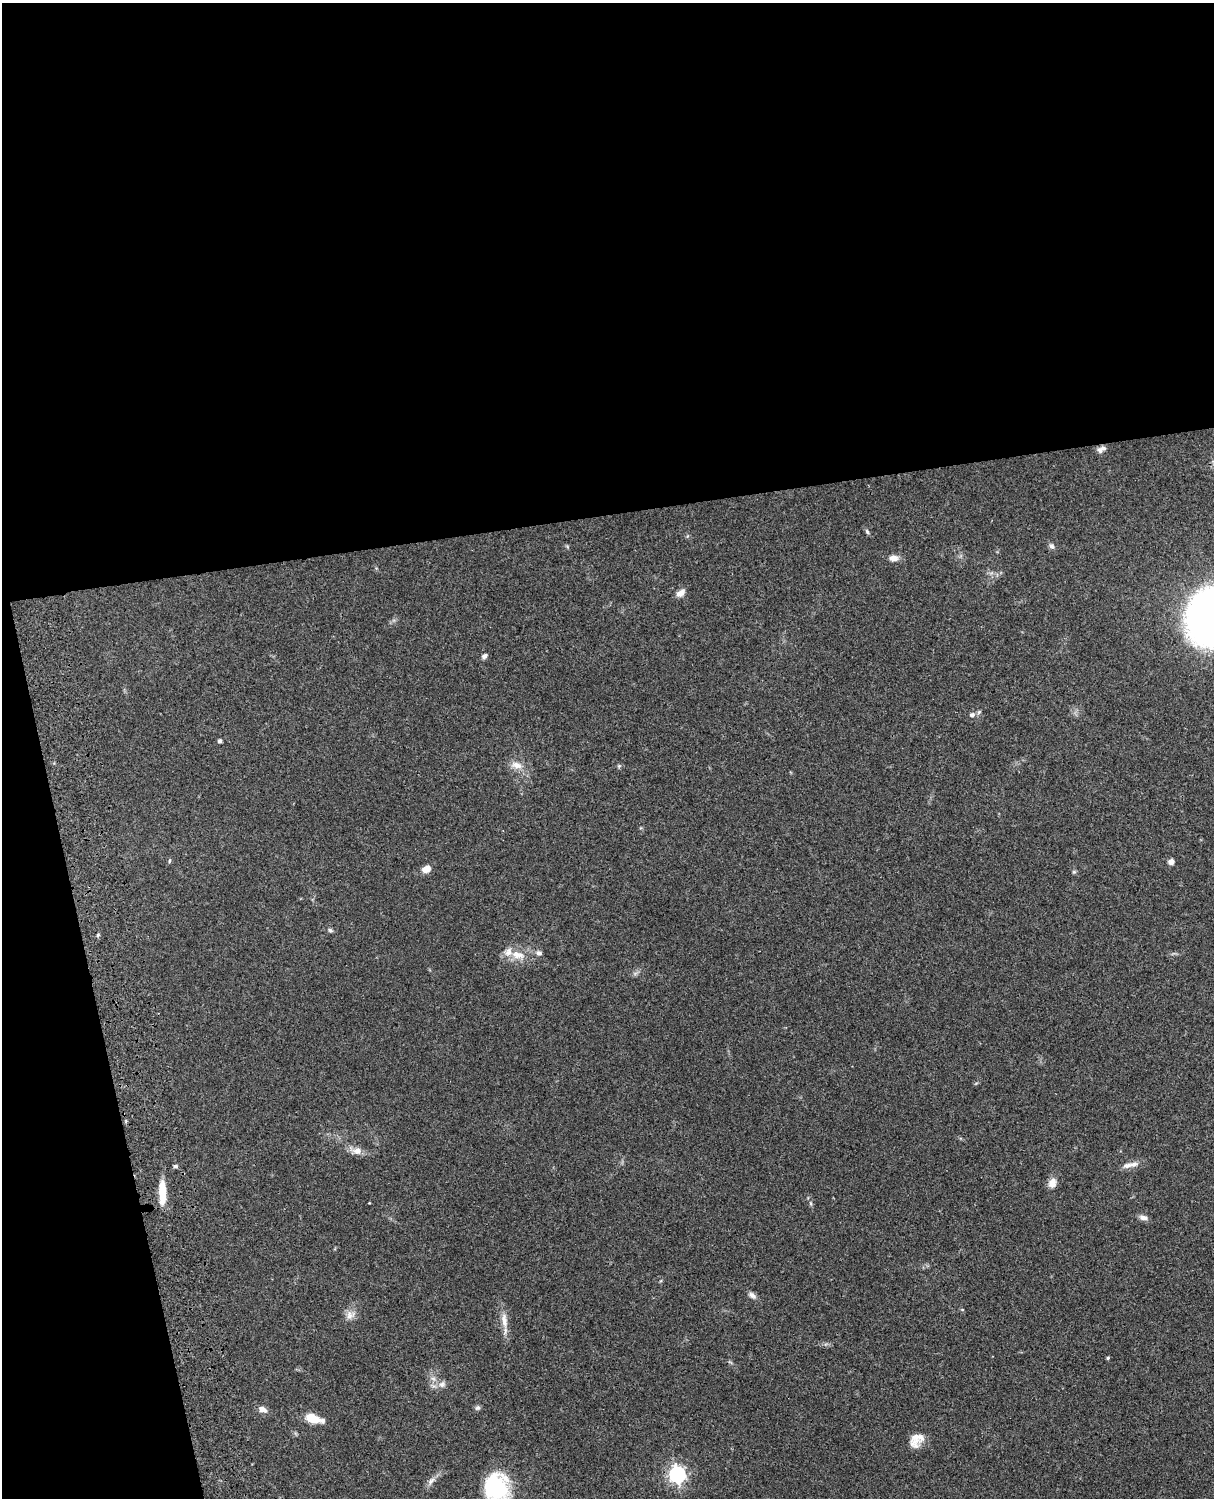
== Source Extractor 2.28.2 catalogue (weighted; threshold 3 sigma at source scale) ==
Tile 1 of 4 x 3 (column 1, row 1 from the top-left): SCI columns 121-1332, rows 3267-4762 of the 5086 x 4925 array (HDU 1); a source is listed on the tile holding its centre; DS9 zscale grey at full resolution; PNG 1216 x 1500 px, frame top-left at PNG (2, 3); no overlay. Shown black and unused: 39% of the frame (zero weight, under 3 of 4 exposures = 6% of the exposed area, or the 3 px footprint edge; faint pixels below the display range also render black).
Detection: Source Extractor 2.28.2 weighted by HDU 2 'WHT'; one run over the whole footprint, this tile lists its part. Background 0.0882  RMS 0.0061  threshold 0.0275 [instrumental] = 3 sigma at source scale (4.5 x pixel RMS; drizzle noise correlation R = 1.50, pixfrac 1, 0.05/0.05 arcsec/px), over >= 5 px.
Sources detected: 41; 3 inside a brighter listed object's ellipse — not listed separately; the other 38 listed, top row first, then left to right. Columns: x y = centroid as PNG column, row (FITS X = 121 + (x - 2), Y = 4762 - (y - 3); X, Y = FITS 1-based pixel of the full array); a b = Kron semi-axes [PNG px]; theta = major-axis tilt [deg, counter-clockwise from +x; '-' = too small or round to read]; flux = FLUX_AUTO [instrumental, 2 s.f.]
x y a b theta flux
1101 449 12 7 27 2.6
867 532 7 5 -63 1.1
1052 546 9 6 -56 1.8
894 558 12 7 0 4
681 593 12 7 37 3.5
484 656 6 5 - 2
979 712 7 5 46 1
972 715 7 6 - 1.8
220 741 4 4 - 1.6
516 765 17 9 -16 5.6
619 766 5 5 - 0.84
169 861 6 3 71 0.68
1171 862 7 6 - 2.2
426 869 9 7 32 5.7
1074 872 6 5 - 0.85
330 930 7 5 -16 1.1
98 935 5 4 - 0.77
539 953 8 6 -11 1.8
517 955 19 11 -15 8.7
357 1151 14 10 3 4.5
1133 1164 13 7 4 3.3
175 1166 6 4 20 1
1052 1183 11 9 78 4.7
162 1192 27 8 -89 14
369 1203 4 2 - 0.38
1143 1218 11 6 -10 2.6
752 1295 11 6 -33 2.4
350 1315 14 11 35 4.5
504 1320 24 8 -85 6.4
1108 1358 4 4 - 0.8
442 1384 10 8 41 2.7
477 1408 7 6 - 1.4
262 1409 12 7 -27 3.4
313 1419 17 7 -16 12
914 1443 16 14 -38 5.7
677 1474 7 6 - 190
431 1480 14 6 43 3.1
496 1486 35 30 -84 46
Isophote crosses this tile's border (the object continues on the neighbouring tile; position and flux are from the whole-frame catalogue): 1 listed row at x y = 496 1486